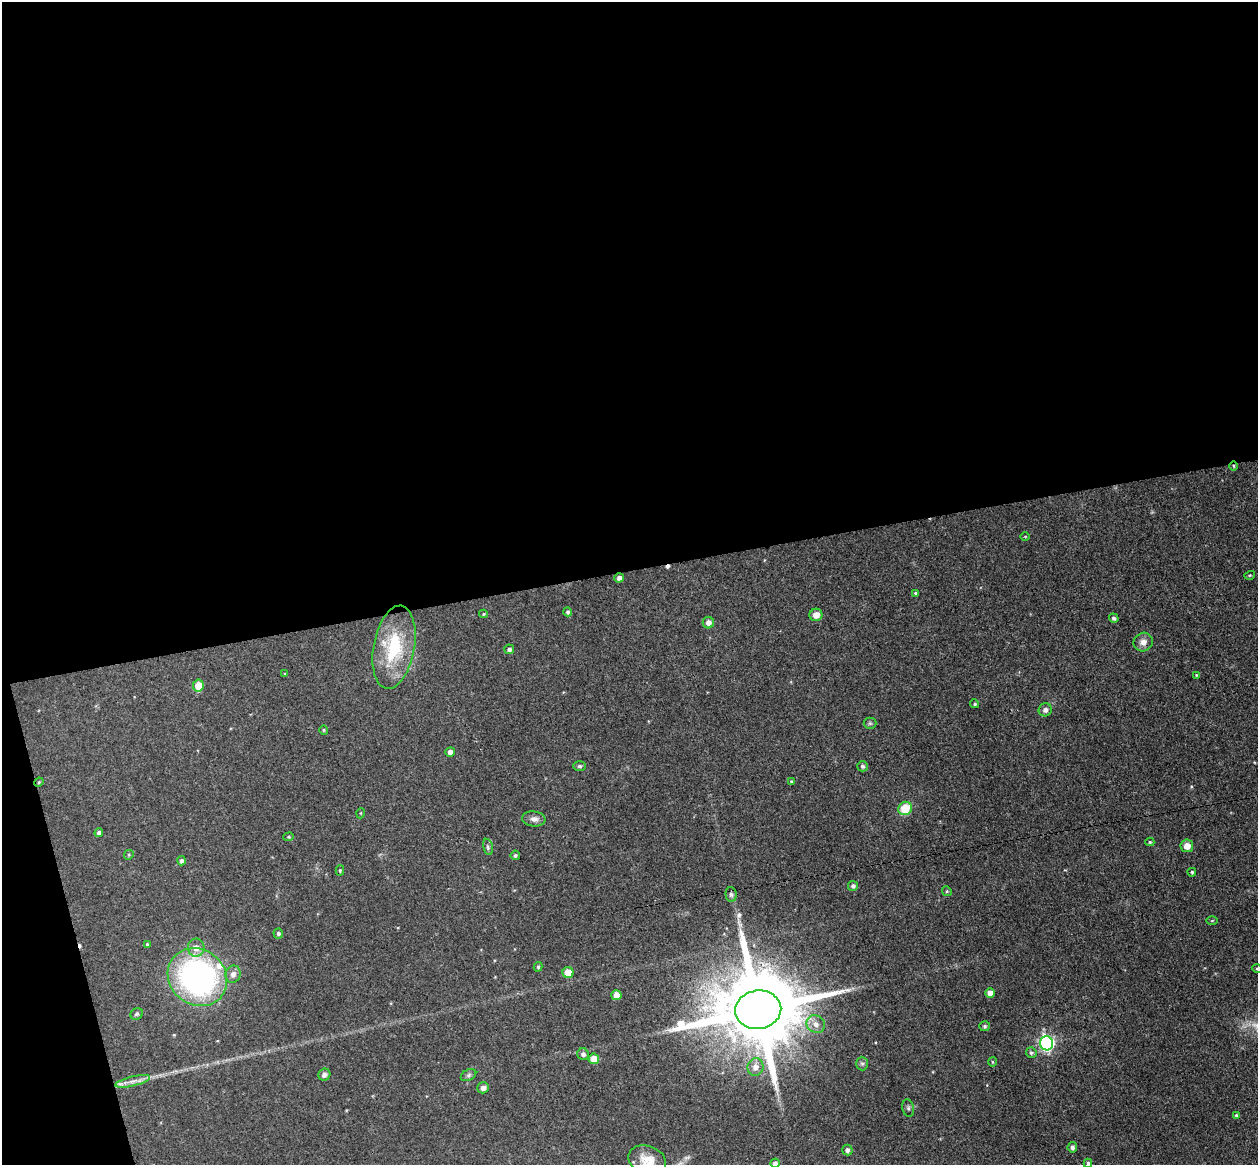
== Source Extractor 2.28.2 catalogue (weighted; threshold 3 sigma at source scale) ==
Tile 1 of 4 x 4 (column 1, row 1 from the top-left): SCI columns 58-1313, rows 3643-4805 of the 5135 x 5078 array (HDU 1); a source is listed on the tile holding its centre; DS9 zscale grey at full resolution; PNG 1260 x 1167 px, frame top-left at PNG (2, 2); each listed source drawn as its Kron ellipse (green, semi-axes under 4 px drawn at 4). Shown black and unused: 51% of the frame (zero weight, under 3 of 4 exposures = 5% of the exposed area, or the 3 px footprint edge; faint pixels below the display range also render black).
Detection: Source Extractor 2.28.2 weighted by HDU 2 'WHT'; one run over the whole footprint, this tile lists its part. Background 0.0741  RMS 0.0078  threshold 0.0353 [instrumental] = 3 sigma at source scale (4.5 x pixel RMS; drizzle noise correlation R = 1.50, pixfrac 1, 0.05/0.05 arcsec/px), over >= 5 px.
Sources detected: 78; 2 cosmic-ray / hot-pixel residue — neither listed nor drawn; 2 inside a brighter listed object's ellipse — not listed separately; the other 74 listed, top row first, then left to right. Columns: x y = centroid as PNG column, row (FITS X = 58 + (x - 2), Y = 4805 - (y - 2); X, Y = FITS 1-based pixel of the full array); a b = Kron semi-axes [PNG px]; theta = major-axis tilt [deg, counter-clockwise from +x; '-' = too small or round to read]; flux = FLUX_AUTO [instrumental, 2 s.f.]
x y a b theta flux
1233 466 5 3 - 0.83
1025 536 5 3 - 0.62
1250 575 5 3 - 0.8
619 578 5 4 - 3
916 593 3 3 - 1.3
568 612 4 4 - 1.6
483 614 4 4 - 0.78
816 615 6 6 - 7.3
1114 618 5 4 - 1.9
708 623 6 5 - 4.3
1143 642 10 9 - 5.1
394 647 42 20 80 47
509 649 5 5 - 1.9
285 674 4 3 - 0.7
1196 675 4 3 - 0.63
198 685 6 5 - 14
975 704 4 4 - 1.3
1045 710 7 6 - 3.3
870 723 6 6 - 1.4
324 730 4 4 - 0.86
450 752 5 5 - 4.5
580 766 6 5 - 1.5
862 766 5 5 - 1.7
39 782 5 4 - 0.92
791 782 4 3 - 0.8
905 808 7 6 - 20
361 813 5 3 - 0.68
534 819 12 7 -6 4
99 833 4 4 - 2.5
289 837 5 4 - 1
1150 842 4 4 - 1.1
1187 846 6 6 - 7.7
488 847 8 4 -76 1.7
129 855 5 4 - 0.99
515 855 5 4 - 1.5
181 861 4 4 - 2.2
340 870 5 4 - 1.1
1192 872 4 4 - 1.2
853 886 5 5 - 2
947 891 5 4 - 0.94
731 894 7 5 -87 2
1212 921 5 3 - 0.82
278 934 5 5 - 1.6
147 944 4 4 - 0.86
196 948 9 8 - 6.4
538 967 5 4 - 1.3
1257 969 5 4 - 1.1
568 972 5 5 - 11
233 974 8 7 - 4.1
197 977 31 27 -37 210
990 993 5 4 - 6
616 995 5 5 - 7.9
758 1010 23 19 8 14000
137 1014 6 5 - 1.4
816 1024 9 8 - 5.5
985 1026 5 5 - 1.4
1047 1043 7 6 - 180
1031 1053 5 5 - 1.5
583 1054 6 5 - 2.7
594 1059 5 5 - 13
992 1062 5 3 - 0.82
862 1064 7 6 - 1.8
756 1067 9 8 - 5.9
324 1075 6 5 - 2.7
469 1075 8 5 28 1.8
133 1081 18 5 14 5.2
483 1088 6 5 - 3.7
908 1108 9 5 -80 2
1236 1115 4 3 - 0.82
1072 1147 5 5 - 2.5
847 1150 5 5 - 2.7
647 1160 19 14 -22 12
775 1163 4 4 - 2.9
1088 1163 4 4 - 1.8
Overlapping masked pixels (flux is a lower limit): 1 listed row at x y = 1233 466
Isophote crosses this tile's border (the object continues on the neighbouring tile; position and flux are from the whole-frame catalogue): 4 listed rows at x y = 1257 969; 647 1160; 775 1163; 1088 1163